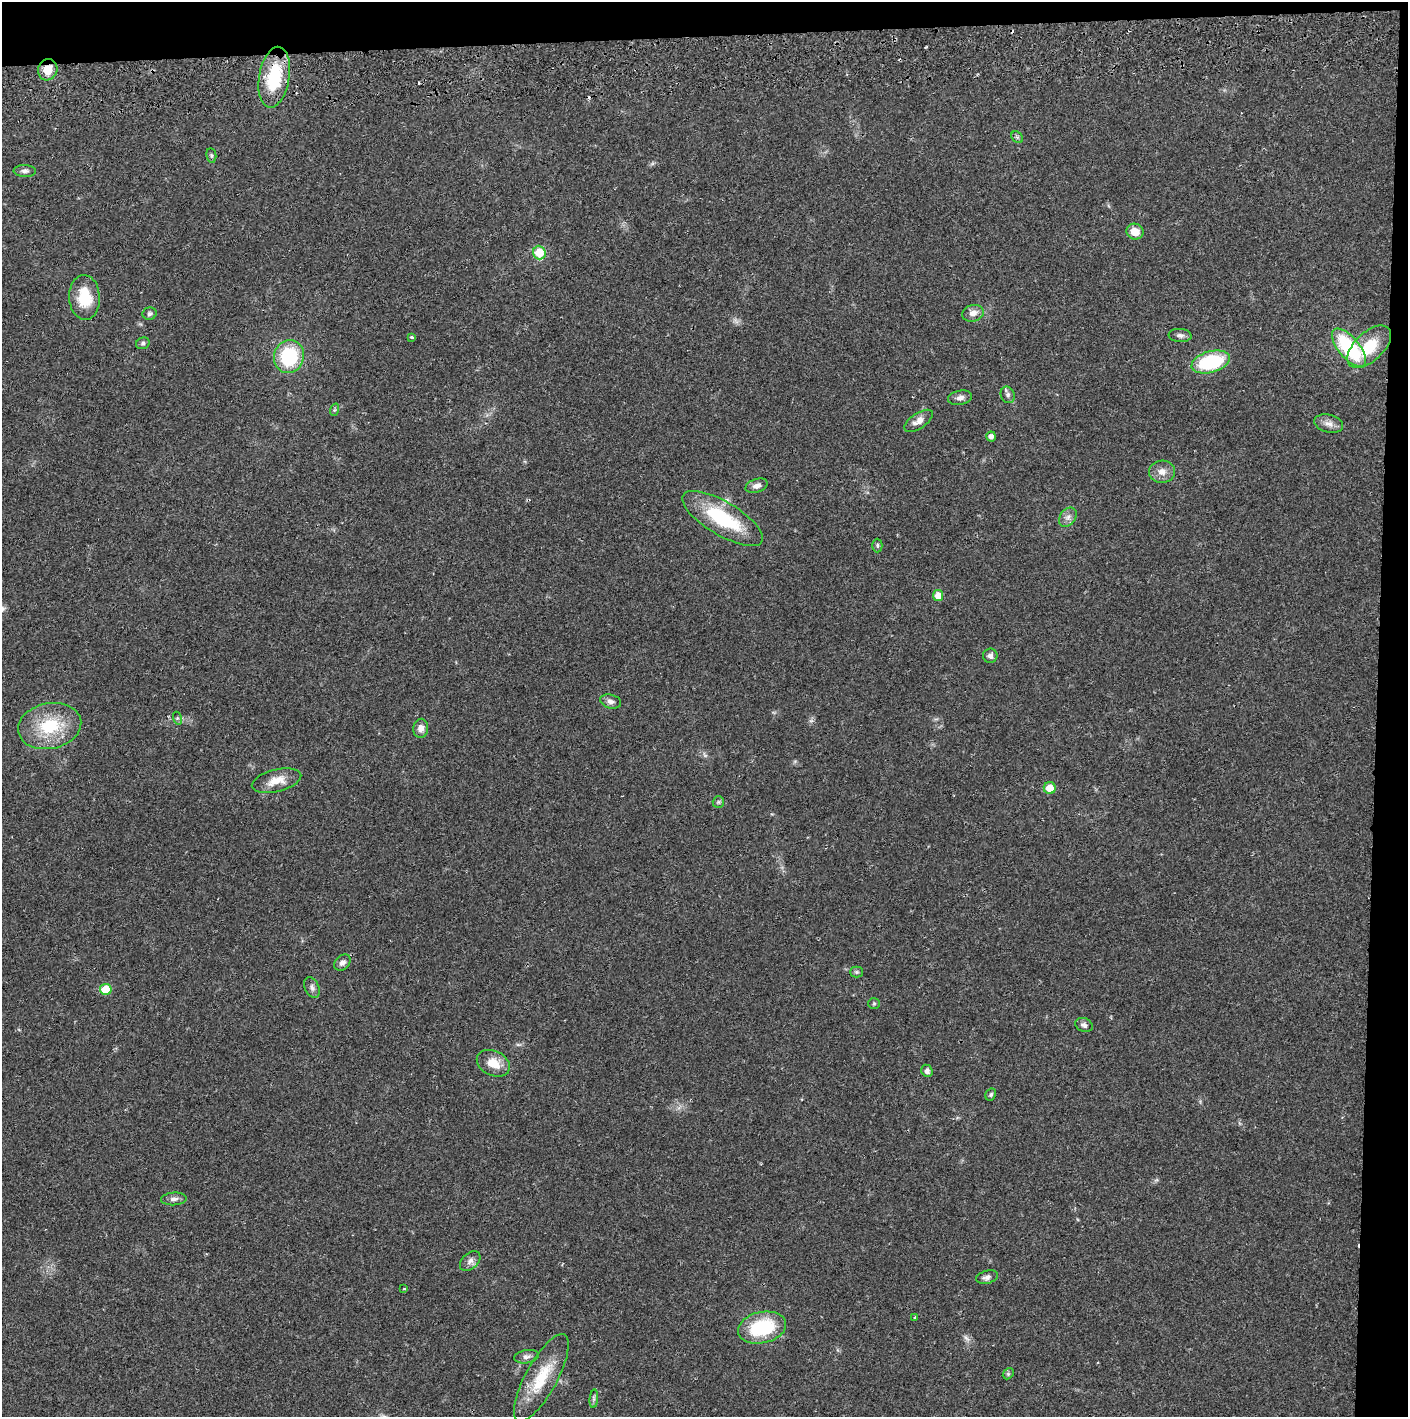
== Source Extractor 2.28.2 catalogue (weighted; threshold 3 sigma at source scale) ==
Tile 3 of 3 x 3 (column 3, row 1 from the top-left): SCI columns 2817-4222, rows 2886-4300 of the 4229 x 4358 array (HDU 1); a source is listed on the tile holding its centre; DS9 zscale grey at full resolution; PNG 1410 x 1419 px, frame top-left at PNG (2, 2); each listed source drawn as its Kron ellipse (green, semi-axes under 4 px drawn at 4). Shown black and unused: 5% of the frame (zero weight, under 2 of 3 exposures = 3% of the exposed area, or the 3 px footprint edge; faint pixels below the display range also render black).
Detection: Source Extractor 2.28.2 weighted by HDU 2 'WHT'; one run over the whole footprint, this tile lists its part. Background 0.0205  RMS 0.0034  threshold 0.0155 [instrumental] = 3 sigma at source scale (4.5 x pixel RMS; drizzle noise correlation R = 1.50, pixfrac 1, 0.05/0.05 arcsec/px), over >= 5 px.
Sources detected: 59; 3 cosmic-ray / hot-pixel residue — neither listed nor drawn; the other 56 listed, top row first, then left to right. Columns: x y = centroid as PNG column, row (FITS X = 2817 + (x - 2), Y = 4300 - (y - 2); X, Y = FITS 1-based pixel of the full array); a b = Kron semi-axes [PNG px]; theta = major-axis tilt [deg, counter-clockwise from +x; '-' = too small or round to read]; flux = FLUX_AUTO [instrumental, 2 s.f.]
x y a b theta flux
48 70 11 9 71 4.8
274 77 31 15 81 18
1017 137 6 5 - 0.62
211 155 7 5 -83 0.58
25 171 11 6 -3 1.2
1135 232 8 8 - 4.3
539 252 7 6 - 8.6
84 297 22 15 -88 11
973 313 11 8 15 2.5
149 314 7 6 - 0.8
1180 335 11 6 -4 1.2
411 337 4 3 - 0.71
143 343 7 5 26 0.73
1369 347 27 14 44 12
1349 348 23 10 -50 28
289 356 16 15 - 21
1211 362 19 10 15 24
1008 395 8 7 - 1.1
960 398 12 7 11 1.6
334 410 6 4 71 0.48
919 421 16 7 33 2.7
1329 424 15 9 -13 2.3
991 436 5 5 - 1.5
1162 472 13 11 1 2.9
757 486 11 6 19 1.9
1068 517 10 7 54 1.7
723 518 46 16 -31 24
877 545 7 5 -90 0.63
938 595 5 5 - 3.7
990 656 7 7 - 1.3
611 701 11 7 -15 1.5
177 718 6 4 -72 0.54
50 726 32 22 11 17
421 728 9 7 84 2.2
276 781 25 11 14 5.2
1050 788 6 6 - 5.2
718 802 6 5 - 0.63
342 963 9 7 41 1.4
856 972 6 5 - 0.61
312 988 11 7 -64 1.2
106 989 6 5 - 8.7
874 1003 6 5 - 0.51
1084 1025 9 7 -24 1.3
493 1063 17 12 -26 5.7
927 1071 6 5 - 1.3
991 1094 6 5 - 0.64
174 1199 13 6 4 1.5
470 1261 12 7 43 1.7
987 1277 11 6 15 1.4
404 1289 3 3 - 0.67
915 1318 3 3 - 0.5
762 1328 24 15 12 22
526 1357 12 6 9 1.4
1008 1374 6 4 46 0.52
541 1378 49 16 61 14
594 1399 9 4 85 0.72
Overlapping masked pixels (flux is a lower limit): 2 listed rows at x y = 48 70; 274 77